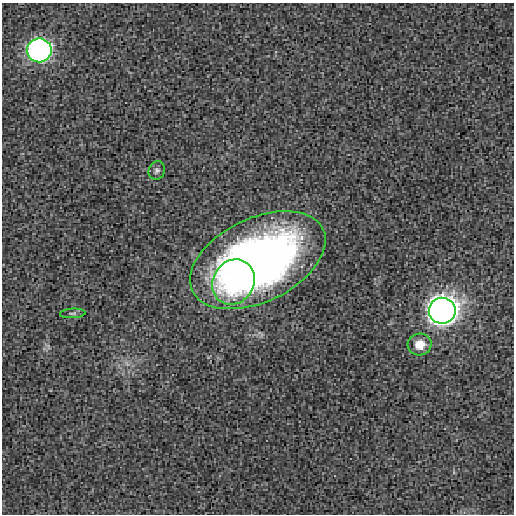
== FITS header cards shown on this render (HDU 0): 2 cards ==
NAXIS1  =                  512 / length of data axis 1
NAXIS2  =                  512 / length of data axis 2

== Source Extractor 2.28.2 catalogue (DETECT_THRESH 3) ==
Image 512 x 512 px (HDU 0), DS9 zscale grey, 1 PNG px = 1 image px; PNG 516 x 516 px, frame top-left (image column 1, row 512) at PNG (2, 3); each listed source drawn as its Kron ellipse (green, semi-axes under 4 px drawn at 4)
Background 0.00109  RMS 0.015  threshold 0.0437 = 3 sigma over >= 5 px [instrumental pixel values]
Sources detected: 7; all 7 listed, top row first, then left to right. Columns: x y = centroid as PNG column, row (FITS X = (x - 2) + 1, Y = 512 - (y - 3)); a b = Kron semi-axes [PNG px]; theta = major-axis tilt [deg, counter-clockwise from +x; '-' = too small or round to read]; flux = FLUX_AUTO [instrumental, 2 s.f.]
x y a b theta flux
39 50 12 12 - 580
157 170 9 8 - 3.2
258 260 72 42 25 690
233 282 23 20 58 72
442 311 13 13 - 1800
73 313 13 5 3 2.5
420 344 12 11 - 15